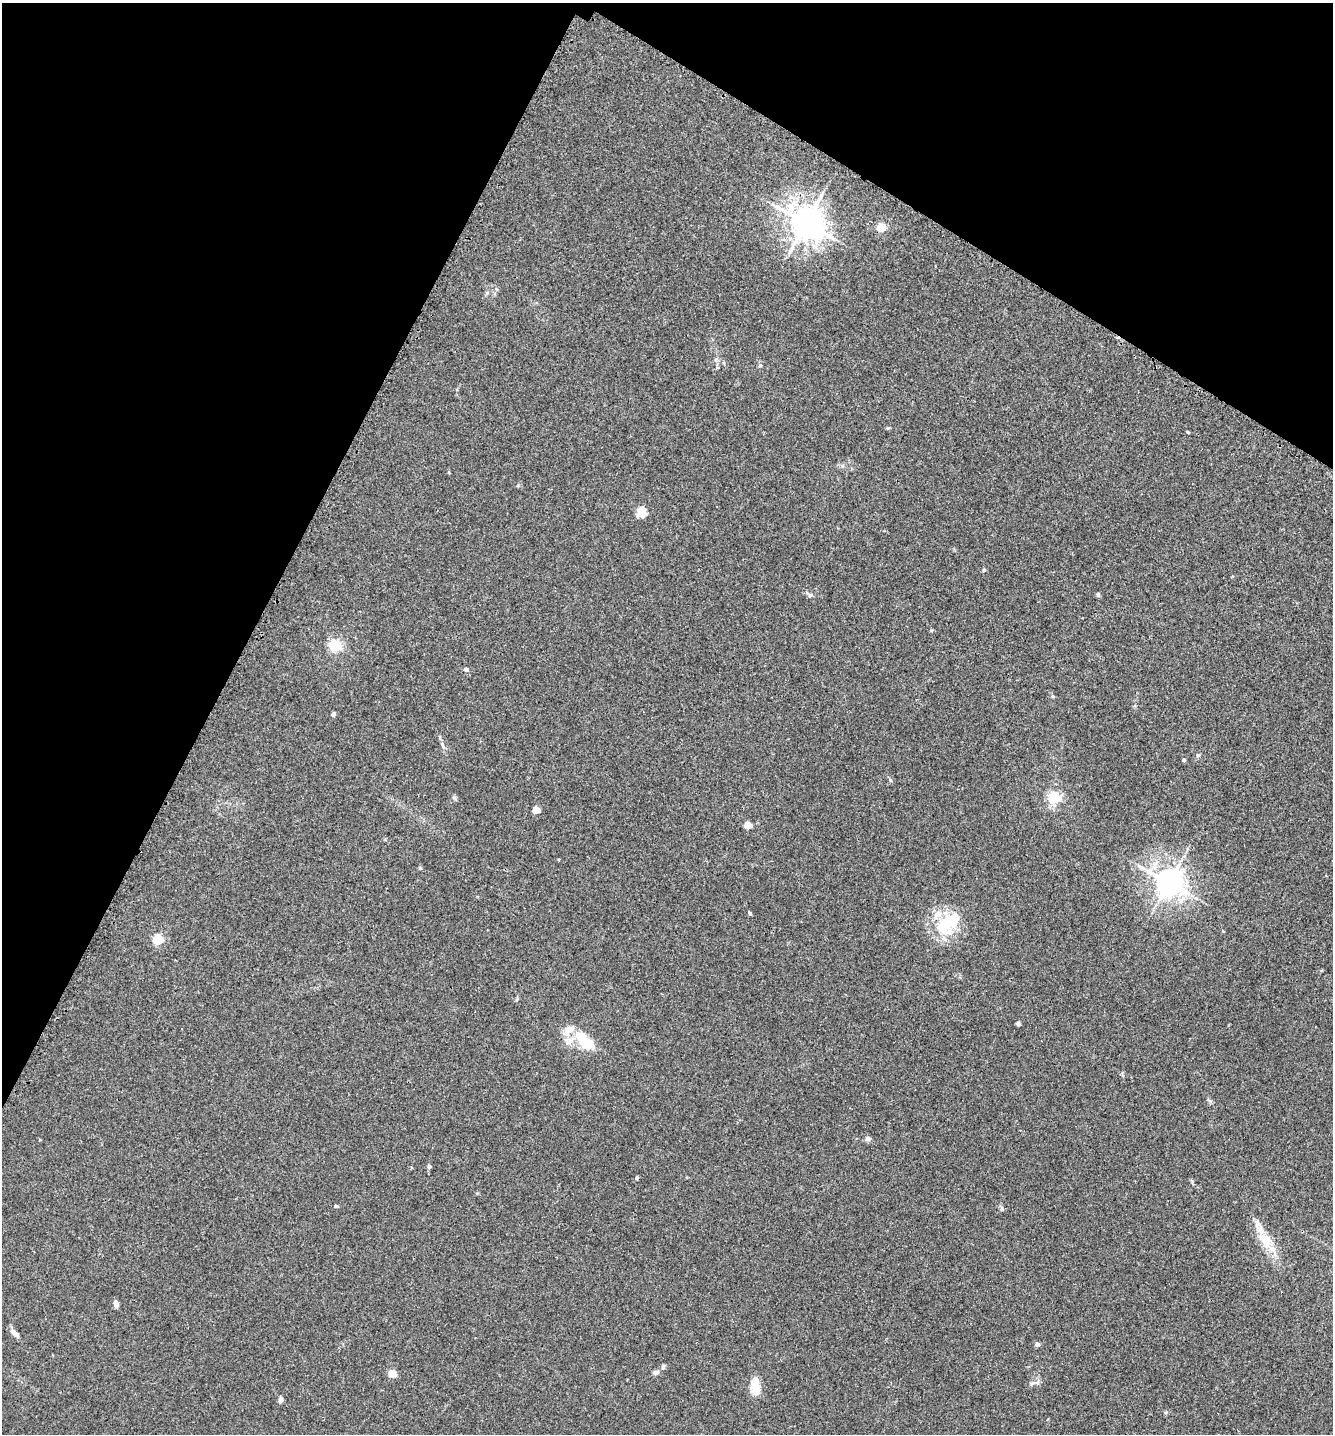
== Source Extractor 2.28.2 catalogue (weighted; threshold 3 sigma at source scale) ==
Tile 2 of 4 x 4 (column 2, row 1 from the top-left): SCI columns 1492-2822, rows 4330-5761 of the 5791 x 5784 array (HDU 1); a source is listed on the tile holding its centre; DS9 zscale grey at full resolution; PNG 1335 x 1436 px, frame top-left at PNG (2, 3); no overlay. Shown black and unused: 26% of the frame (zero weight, under 3 of 4 exposures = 2% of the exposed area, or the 3 px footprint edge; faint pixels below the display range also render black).
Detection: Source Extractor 2.28.2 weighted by HDU 2 'WHT'; one run over the whole footprint, this tile lists its part. Background 0.0172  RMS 0.0044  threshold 0.02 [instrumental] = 3 sigma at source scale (4.5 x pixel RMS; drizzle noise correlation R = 1.50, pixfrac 1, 0.05/0.05 arcsec/px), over >= 5 px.
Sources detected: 48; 3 inside a brighter object's white glare — not listed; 3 inside a brighter listed object's ellipse — not listed separately; the other 42 listed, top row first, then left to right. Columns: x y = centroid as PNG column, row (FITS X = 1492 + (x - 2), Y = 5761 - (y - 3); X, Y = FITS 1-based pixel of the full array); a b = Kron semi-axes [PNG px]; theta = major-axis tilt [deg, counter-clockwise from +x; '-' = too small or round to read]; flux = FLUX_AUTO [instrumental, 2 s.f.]
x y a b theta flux
806 223 10 9 - 820
881 227 5 5 - 18
716 359 7 4 19 0.71
760 365 5 5 - 0.61
1188 432 4 2 - 0.37
642 512 12 9 -71 4.7
984 570 4 4 - 0.86
1098 594 6 4 -84 0.78
809 595 10 5 -35 1.2
335 646 5 5 - 61
466 669 5 4 - 1.8
1053 696 5 4 - 0.63
333 714 5 4 - 1.1
443 745 11 5 -66 1.4
1198 755 6 4 27 0.61
1184 760 4 3 - 0.71
1054 798 5 5 - 66
536 810 5 4 - 9.9
748 825 5 4 - 11
420 868 5 4 - 0.55
1168 882 8 7 - 560
750 913 5 4 - 0.71
948 924 38 23 43 21
158 939 5 5 - 31
1018 1024 4 4 - 0.97
568 1030 19 10 46 4.6
585 1043 15 11 -18 12
868 1139 7 6 - 1.2
429 1166 5 5 - 0.81
637 1178 4 4 - 0.65
336 1206 5 4 - 0.54
1002 1209 6 4 -72 0.65
1263 1239 27 14 -58 9.7
116 1303 8 5 -73 1.6
15 1333 13 6 -45 2.4
1037 1344 4 4 - 2.5
663 1366 7 5 64 0.78
656 1373 9 6 -2 1.1
392 1374 5 4 - 13
755 1383 18 11 -84 6
1032 1383 7 4 44 0.91
280 1400 7 5 68 1.4